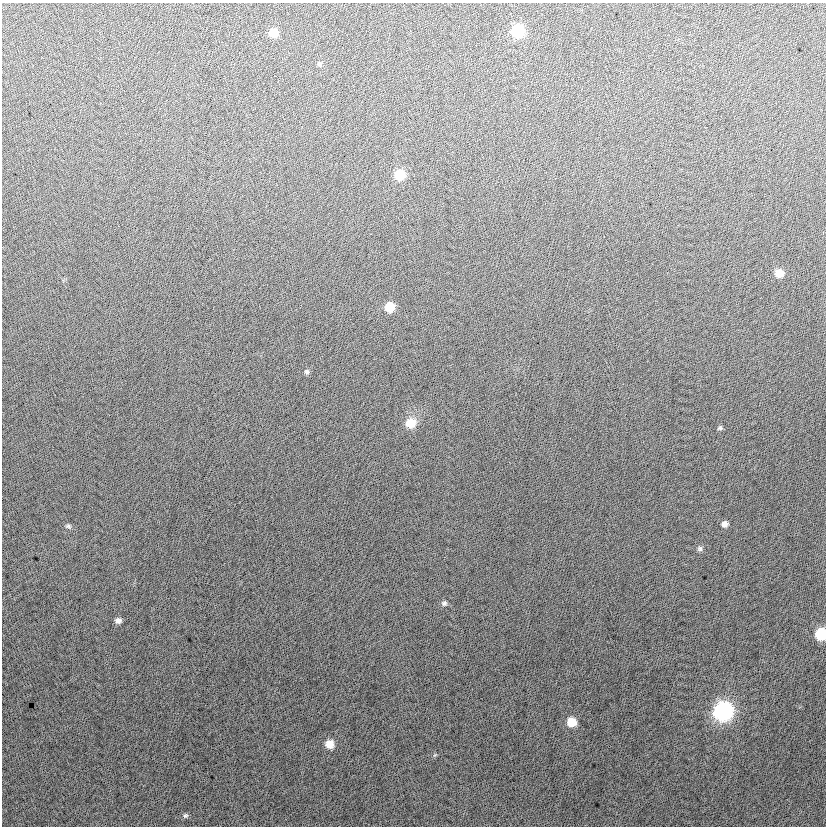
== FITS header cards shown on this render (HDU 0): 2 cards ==
NAXIS1  =                  824
NAXIS2  =                  824

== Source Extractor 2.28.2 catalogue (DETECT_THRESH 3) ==
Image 824 x 824 px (HDU 0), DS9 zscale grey, 1 PNG px = 1 image px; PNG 828 x 828 px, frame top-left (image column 1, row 824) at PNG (2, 3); no overlay
Background 5.6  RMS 13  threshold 39.3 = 3 sigma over >= 5 px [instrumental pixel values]
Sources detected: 19; all 19 listed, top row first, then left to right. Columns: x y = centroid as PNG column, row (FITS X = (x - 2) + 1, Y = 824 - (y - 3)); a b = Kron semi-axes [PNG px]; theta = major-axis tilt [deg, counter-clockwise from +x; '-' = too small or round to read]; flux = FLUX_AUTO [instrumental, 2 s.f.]
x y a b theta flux
518 31 9 8 - 58000
273 33 8 7 - 12000
320 64 6 5 - 1400
400 175 8 8 - 25000
779 273 7 7 - 12000
390 307 8 8 - 19000
307 372 7 6 - 2000
411 423 10 9 - 19000
720 428 7 5 29 1700
725 524 7 6 - 4200
68 526 8 5 -20 2000
700 548 8 6 35 2300
444 603 7 7 - 2300
118 620 7 6 - 3700
821 634 9 8 - 37000
723 711 10 9 - 260000
572 722 8 7 - 18000
329 744 8 8 - 12000
185 815 7 7 - 2100
At the frame edge (FLAGS 8, measured only in part): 1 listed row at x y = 821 634